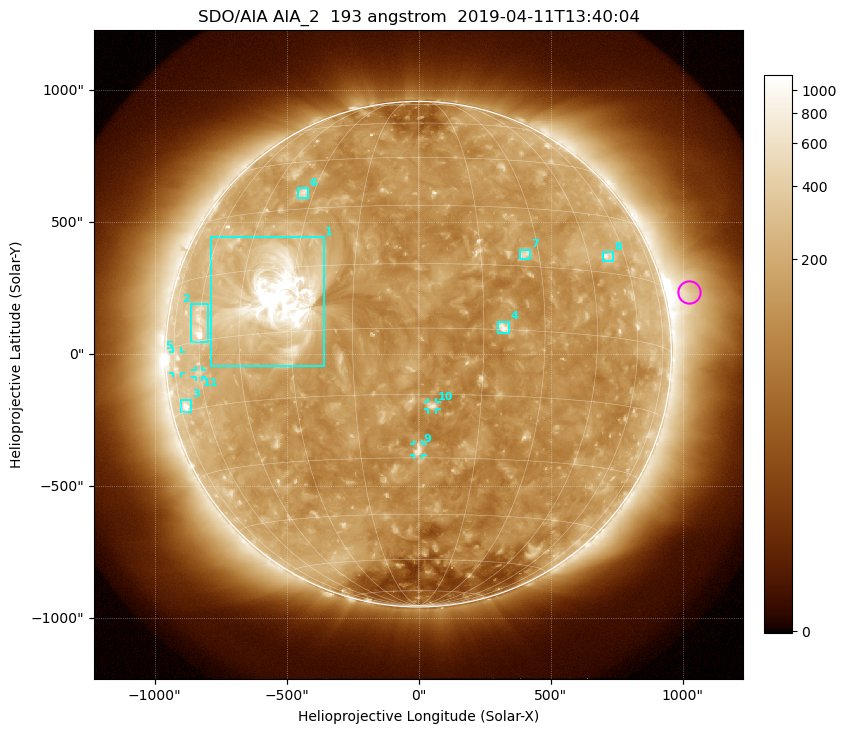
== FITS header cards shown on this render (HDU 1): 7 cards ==
TELESCOP= 'SDO/AIA'
INSTRUME= 'AIA_2'
WAVELNTH=                  193
WAVEUNIT= 'angstrom'
DATE-OBS= '2019-04-11T13:40:04.84'
CTYPE1  = 'HPLN-TAN'
CTYPE2  = 'HPLT-TAN'

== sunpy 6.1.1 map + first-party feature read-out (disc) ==
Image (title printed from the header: SDO/AIA AIA_2  193 angstrom  2019-04-11T13:40:04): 1024 x 1024 px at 2.4 arcsec/px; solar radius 958 arcsec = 399 px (full disc in frame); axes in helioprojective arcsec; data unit not stated in the header (colour bar unlabelled)
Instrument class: DISC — disc imager (sunpy class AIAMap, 193 A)
Bright regions (active regions / flare kernels): reference = the median radial profile (limb darkening/brightening removed); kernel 9 px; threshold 5 sigma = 220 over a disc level ~129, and >= 1.15x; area >= 12 px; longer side >= 10 px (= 24 arcsec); searched inside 0.97 R_sun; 11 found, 11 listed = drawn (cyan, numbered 1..; 4 of them under ~33 arcsec drawn as corner ticks so the feature stays visible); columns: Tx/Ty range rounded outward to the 5 arcsec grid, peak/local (2 s.f.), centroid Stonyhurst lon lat
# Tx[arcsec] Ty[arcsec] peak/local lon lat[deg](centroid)
1 -785..-360 -45..445 26 -34 +8
2 -865..-795 45..190 9.4 -60 +4
3 -900..-860 -220..-170 5.8 -71 -14
4 300..345 80..125 7 +20 +1
5 -930..-900 -75..10 3 -73 -3
6 -455..-415 590..630 4.3 -33 +35
7 385..425 360..395 4.4 +26 +18
8 695..740 350..390 4.2 +52 +19
9 -20..15 -385..-340 4.8 +0 -28
10 35..70 -210..-180 4.7 +3 -18
11 -845..-820 -90..-60 2.7 -61 -7
Off-limb structures (1.02-1.3 R_sun): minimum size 162 px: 6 found; the strongest spans PA ~260..325 deg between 1.02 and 1.3 R_sun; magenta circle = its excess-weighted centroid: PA ~285 deg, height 1.1 R_sun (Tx ~1025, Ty ~235 arcsec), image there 3.1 x the reference